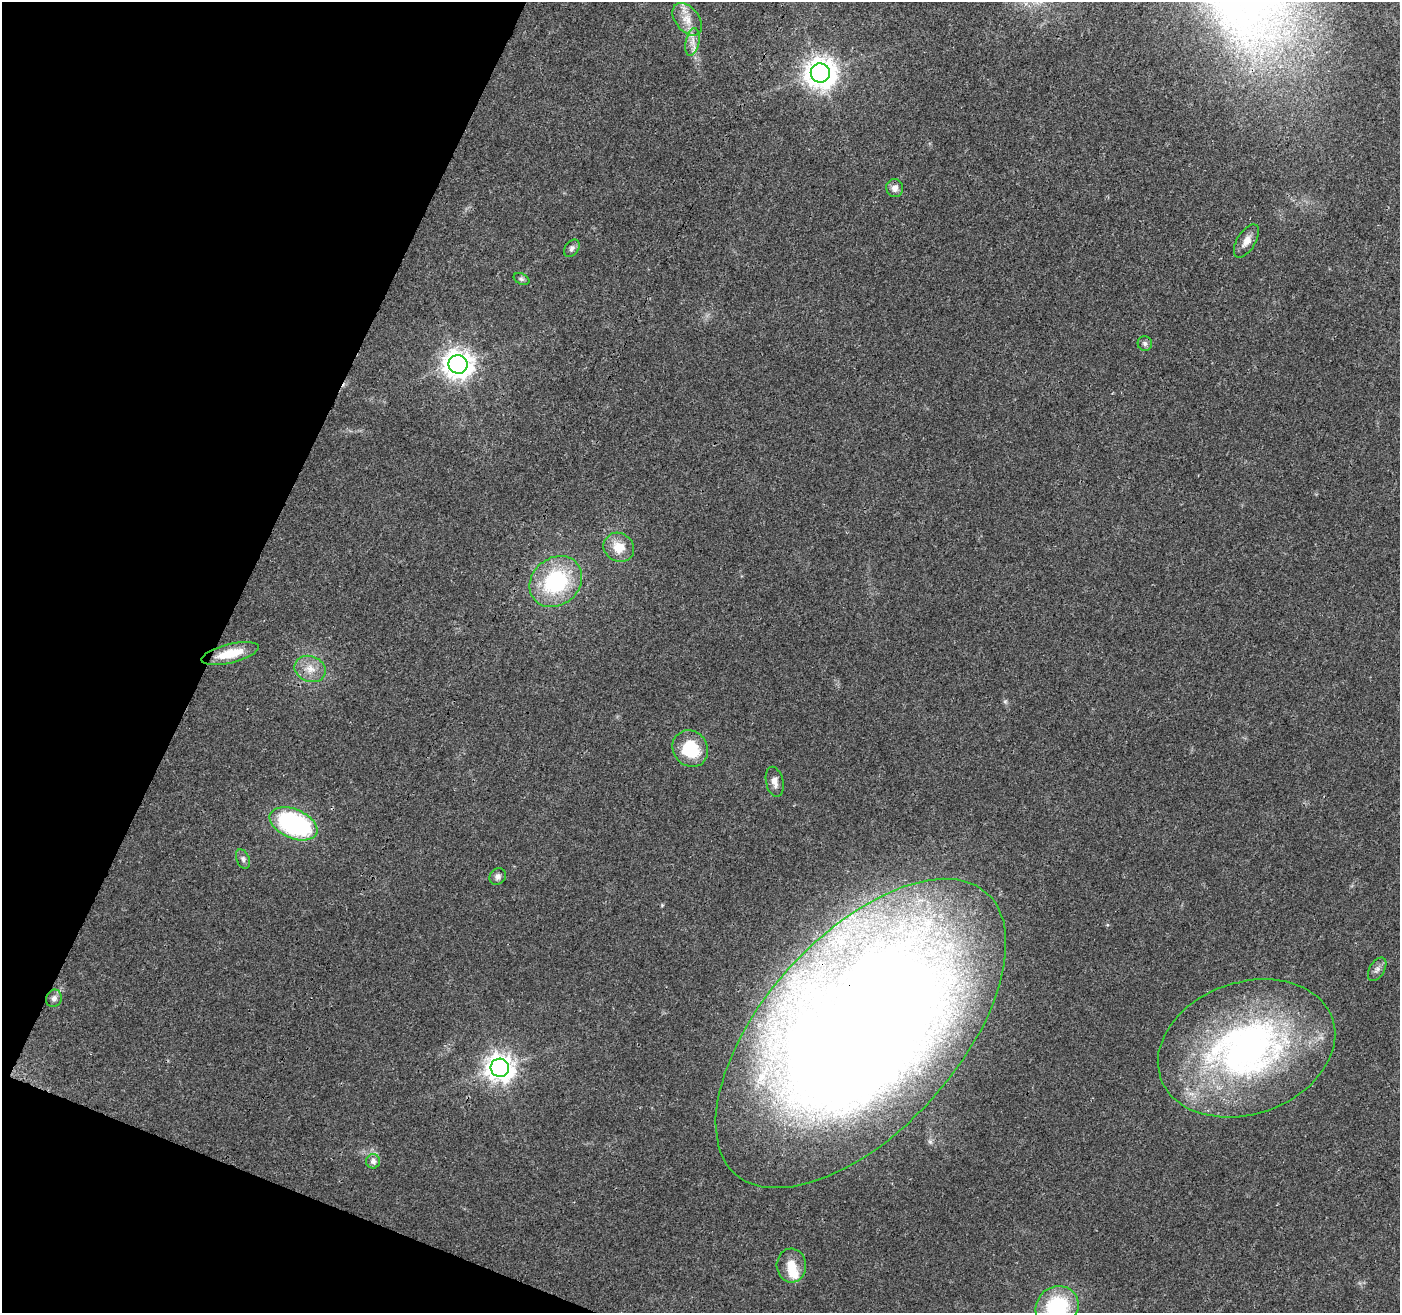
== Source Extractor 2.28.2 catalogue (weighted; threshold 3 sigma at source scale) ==
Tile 9 of 4 x 4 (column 1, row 3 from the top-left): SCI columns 7-1404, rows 1524-2834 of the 5610 x 5733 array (HDU 1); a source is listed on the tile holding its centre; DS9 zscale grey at full resolution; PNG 1402 x 1315 px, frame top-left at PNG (2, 2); each listed source drawn as its Kron ellipse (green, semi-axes under 4 px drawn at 4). Shown black and unused: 19% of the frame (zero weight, under 3 of 4 exposures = <1% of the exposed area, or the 3 px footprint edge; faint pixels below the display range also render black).
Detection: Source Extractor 2.28.2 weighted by HDU 2 'WHT'; one run over the whole footprint, this tile lists its part. Background 0.0249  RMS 0.0031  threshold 0.0141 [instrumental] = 3 sigma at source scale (4.5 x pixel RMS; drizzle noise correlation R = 1.50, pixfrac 1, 0.0396/0.0396 arcsec/px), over >= 5 px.
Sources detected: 29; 3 inside a brighter listed object's ellipse — not listed separately; the other 26 listed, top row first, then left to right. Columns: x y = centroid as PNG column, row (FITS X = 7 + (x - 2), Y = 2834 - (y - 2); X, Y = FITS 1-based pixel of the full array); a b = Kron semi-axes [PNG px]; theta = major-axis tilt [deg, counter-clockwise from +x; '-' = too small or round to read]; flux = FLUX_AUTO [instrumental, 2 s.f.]
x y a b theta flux
687 19 18 11 -51 4.4
692 42 14 6 79 2.3
820 73 9 9 - 450
895 188 9 8 - 2
1246 241 19 9 58 2.7
572 248 9 6 52 1.1
521 279 8 5 -26 0.7
1145 344 7 7 - 0.83
458 364 9 9 - 360
619 547 16 14 -36 5.8
556 582 28 23 41 30
230 653 29 9 14 8.1
310 669 16 12 -21 4.1
690 749 19 17 -50 13
775 782 15 8 -77 2.1
294 824 25 14 -23 55
243 859 10 6 -67 1
498 876 9 7 46 1.3
1377 969 13 7 59 1.4
54 998 9 7 68 1.3
861 1033 189 97 48 800
1247 1048 91 66 19 130
500 1068 9 9 - 360
373 1161 7 7 - 1.4
791 1265 17 15 -86 5.1
1057 1307 22 20 35 26
Overlapping masked pixels (flux is a lower limit): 1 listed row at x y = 861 1033
Isophote crosses this tile's border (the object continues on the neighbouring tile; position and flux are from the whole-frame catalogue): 2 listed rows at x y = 687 19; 1057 1307